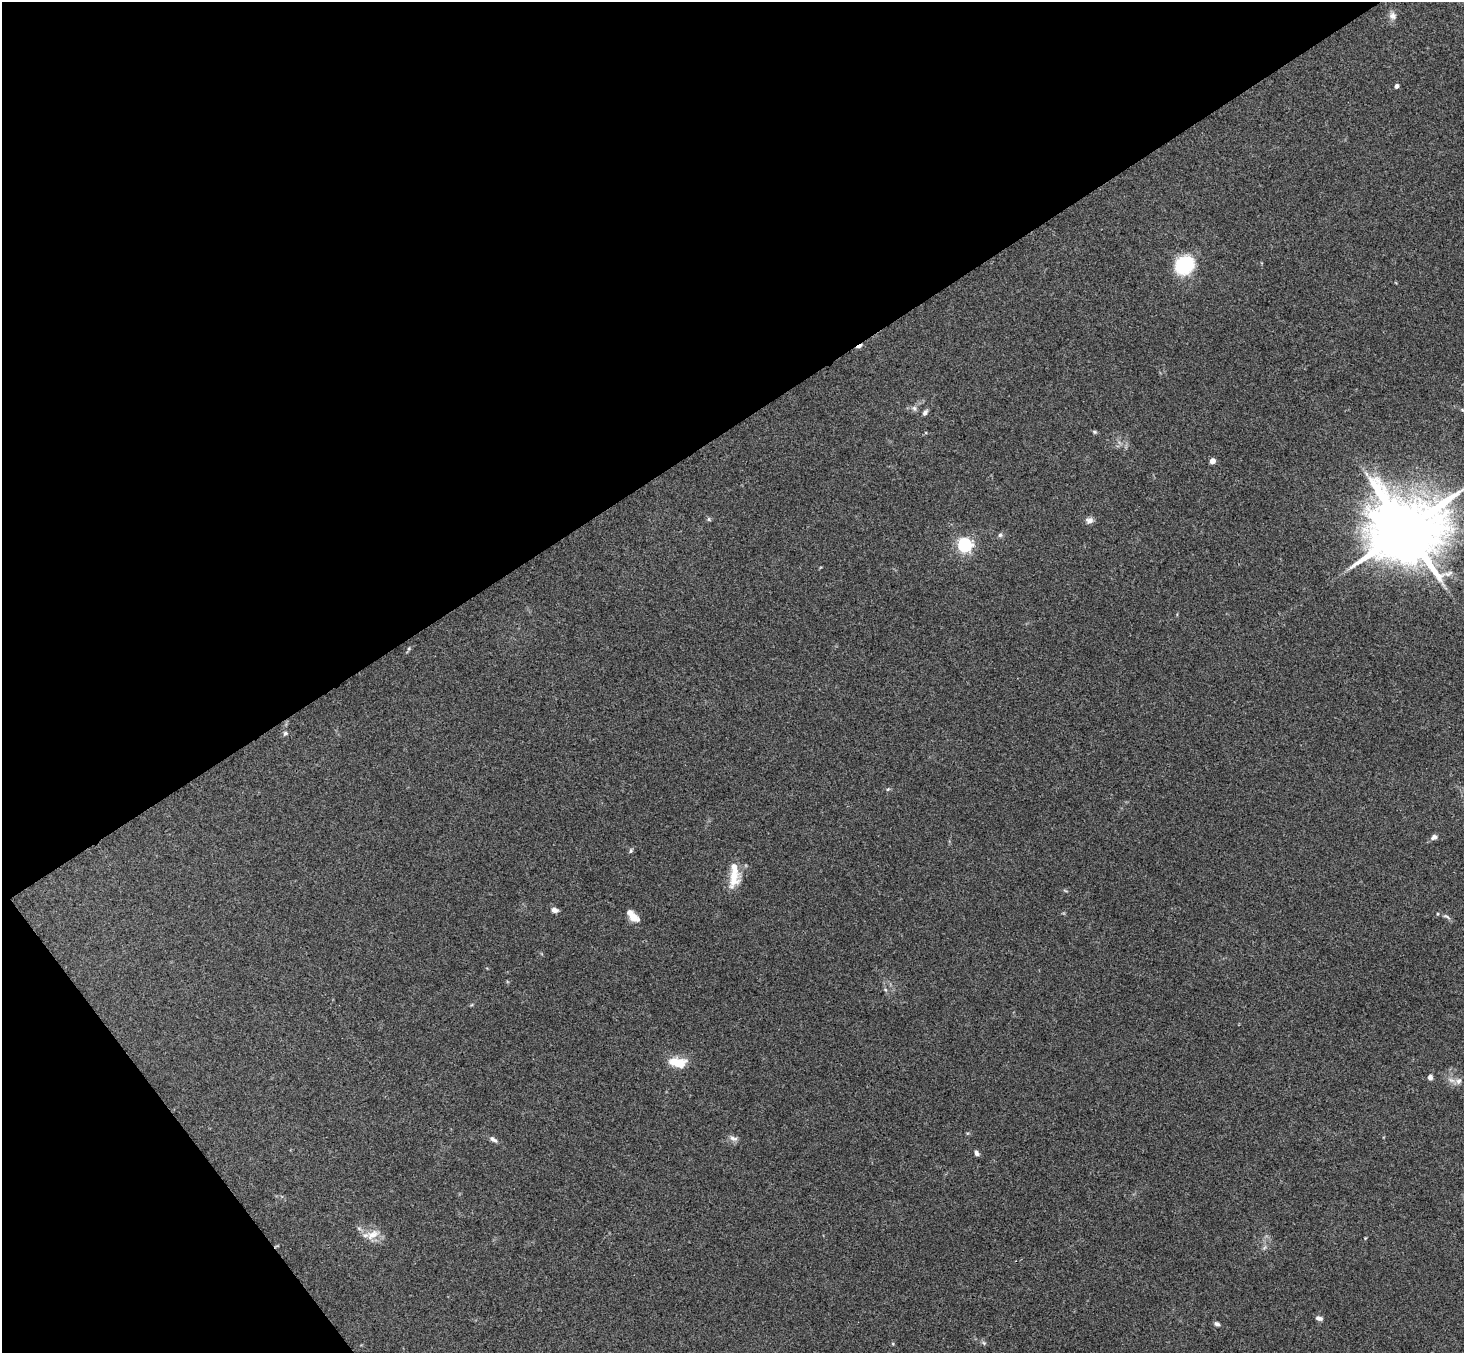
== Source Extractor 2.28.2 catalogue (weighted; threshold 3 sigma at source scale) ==
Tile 5 of 4 x 4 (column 1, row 2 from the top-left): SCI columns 53-1514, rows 3033-4383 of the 5948 x 5929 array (HDU 1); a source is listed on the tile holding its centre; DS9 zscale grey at full resolution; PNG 1466 x 1355 px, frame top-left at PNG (2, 2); no overlay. Shown black and unused: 36% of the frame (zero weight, under 3 of 4 exposures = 6% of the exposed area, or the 3 px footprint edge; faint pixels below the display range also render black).
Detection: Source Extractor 2.28.2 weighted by HDU 2 'WHT'; one run over the whole footprint, this tile lists its part. Background 0.204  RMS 0.0082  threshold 0.0368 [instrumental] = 3 sigma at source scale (4.5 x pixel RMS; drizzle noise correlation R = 1.50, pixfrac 1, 0.05/0.05 arcsec/px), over >= 5 px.
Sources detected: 33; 1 cosmic-ray / hot-pixel residue — not listed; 1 inside a brighter listed object's ellipse — not listed separately; the other 31 listed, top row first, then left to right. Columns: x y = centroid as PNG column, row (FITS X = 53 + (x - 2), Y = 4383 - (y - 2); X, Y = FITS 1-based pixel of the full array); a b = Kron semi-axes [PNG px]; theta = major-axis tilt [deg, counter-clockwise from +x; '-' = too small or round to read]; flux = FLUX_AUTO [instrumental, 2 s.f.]
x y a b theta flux
1393 16 10 9 - 4.1
1397 86 4 4 - 2.9
1184 265 19 16 37 49
914 408 8 6 -63 2.2
925 412 8 5 49 2
1094 432 6 5 - 1.2
1212 461 4 4 - 9.9
709 519 6 4 72 1.1
1089 520 10 7 10 3.6
1405 529 22 18 24 8800
1000 535 6 5 - 1.6
965 545 6 6 - 210
409 648 6 4 46 1.2
285 733 6 6 - 1.8
888 789 6 4 18 1
1434 837 7 6 - 2.9
631 851 6 4 69 1.4
734 876 28 13 85 18
555 910 7 5 -18 3.8
633 916 17 8 -46 8.9
1447 917 13 3 -35 1.9
678 1062 23 12 -6 15
1430 1077 6 5 - 2.5
1459 1081 10 7 58 3.4
733 1138 12 6 -16 3.3
493 1139 11 5 -30 2.8
977 1153 7 5 -63 2.3
372 1235 20 11 28 9.8
1319 1318 9 5 -14 2.6
1217 1324 6 4 -34 2.3
984 1343 6 4 -46 1.4
Isophote crosses this tile's border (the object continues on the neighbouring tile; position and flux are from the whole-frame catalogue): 1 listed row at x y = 1405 529